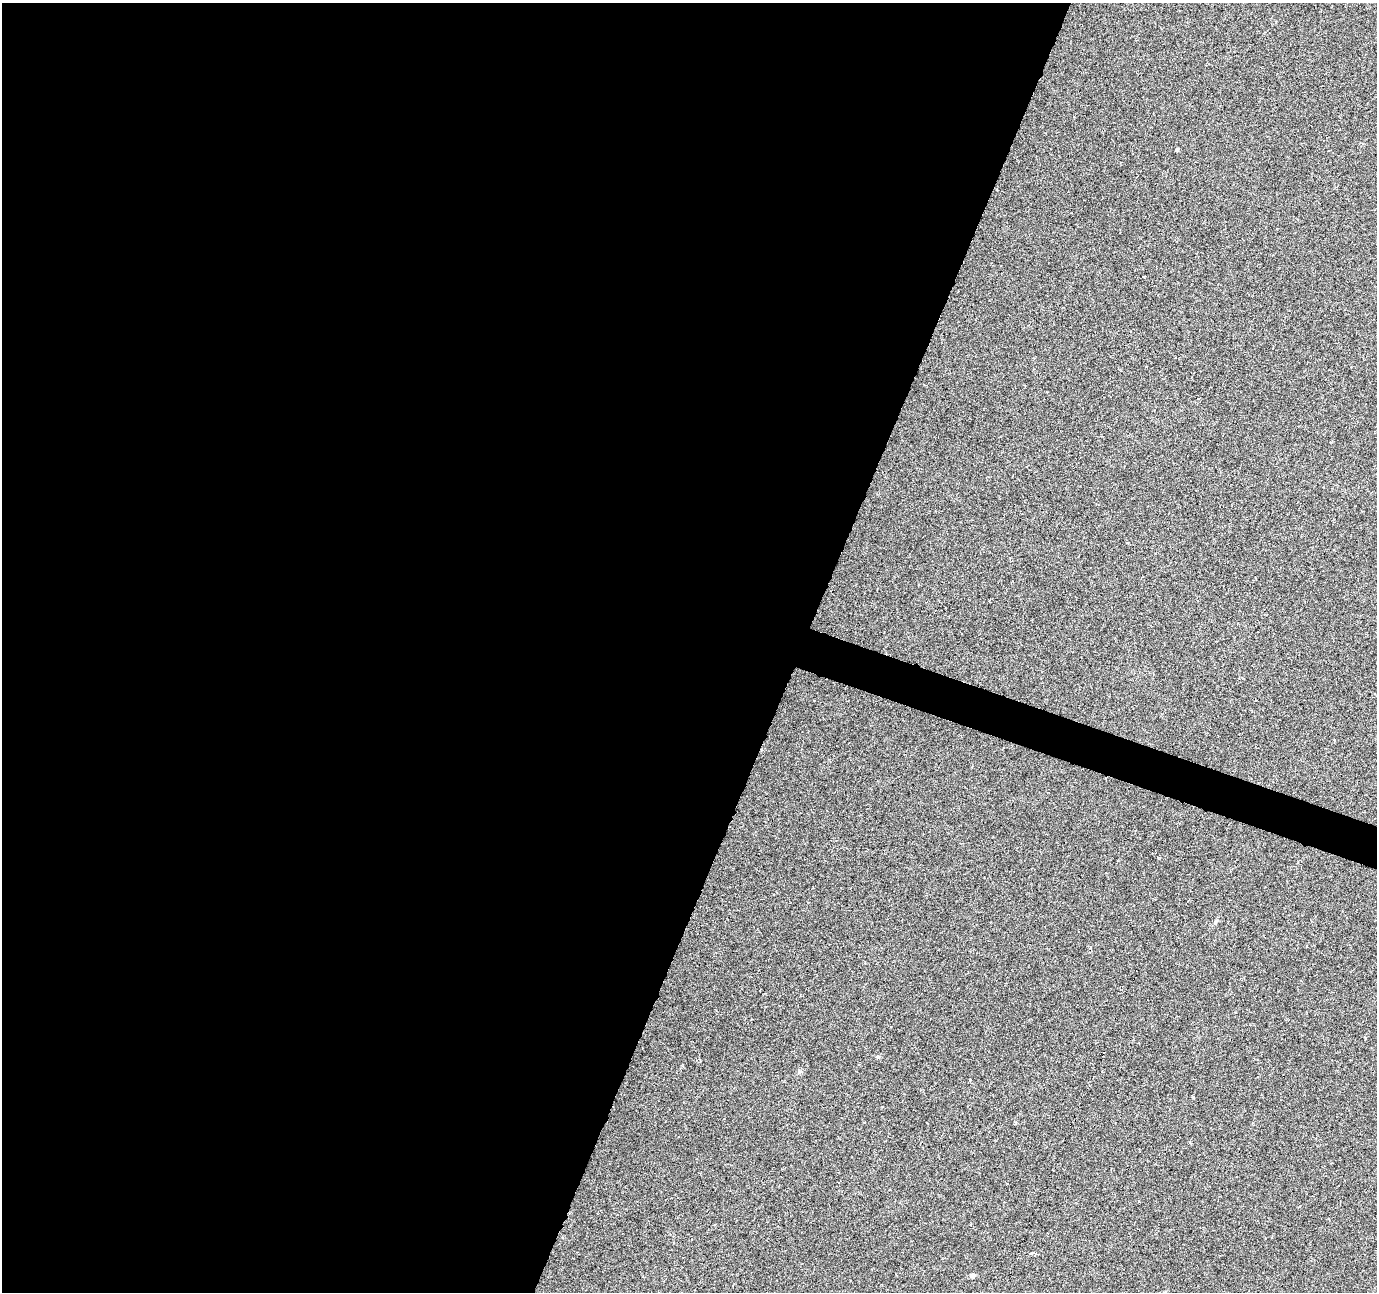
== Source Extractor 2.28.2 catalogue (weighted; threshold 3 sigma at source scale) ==
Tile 5 of 4 x 4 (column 1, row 2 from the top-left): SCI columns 6-1380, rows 2856-4145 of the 5505 x 5644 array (HDU 1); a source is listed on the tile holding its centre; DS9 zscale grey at full resolution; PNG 1379 x 1294 px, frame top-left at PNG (2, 3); no overlay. Shown black and unused: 60% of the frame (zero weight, under 3 of 6 exposures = <1% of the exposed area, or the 3 px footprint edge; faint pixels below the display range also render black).
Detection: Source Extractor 2.28.2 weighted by HDU 2 'WHT'; one run over the whole footprint, this tile lists its part. Background 0.0271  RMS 0.0039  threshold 0.0158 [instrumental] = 3 sigma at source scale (4.09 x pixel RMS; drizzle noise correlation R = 1.36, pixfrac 0.8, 0.0396/0.0396 arcsec/px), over >= 5 px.
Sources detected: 5; all 5 listed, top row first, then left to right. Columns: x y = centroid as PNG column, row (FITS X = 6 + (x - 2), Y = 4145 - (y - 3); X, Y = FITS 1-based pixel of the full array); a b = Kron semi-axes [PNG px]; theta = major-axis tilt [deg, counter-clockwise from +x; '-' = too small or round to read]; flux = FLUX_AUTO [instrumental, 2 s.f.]
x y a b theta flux
1177 149 4 4 - 0.47
1215 922 6 4 71 0.5
878 1056 6 4 0 0.44
1032 1253 9 3 17 0.71
972 1275 6 6 - 0.7